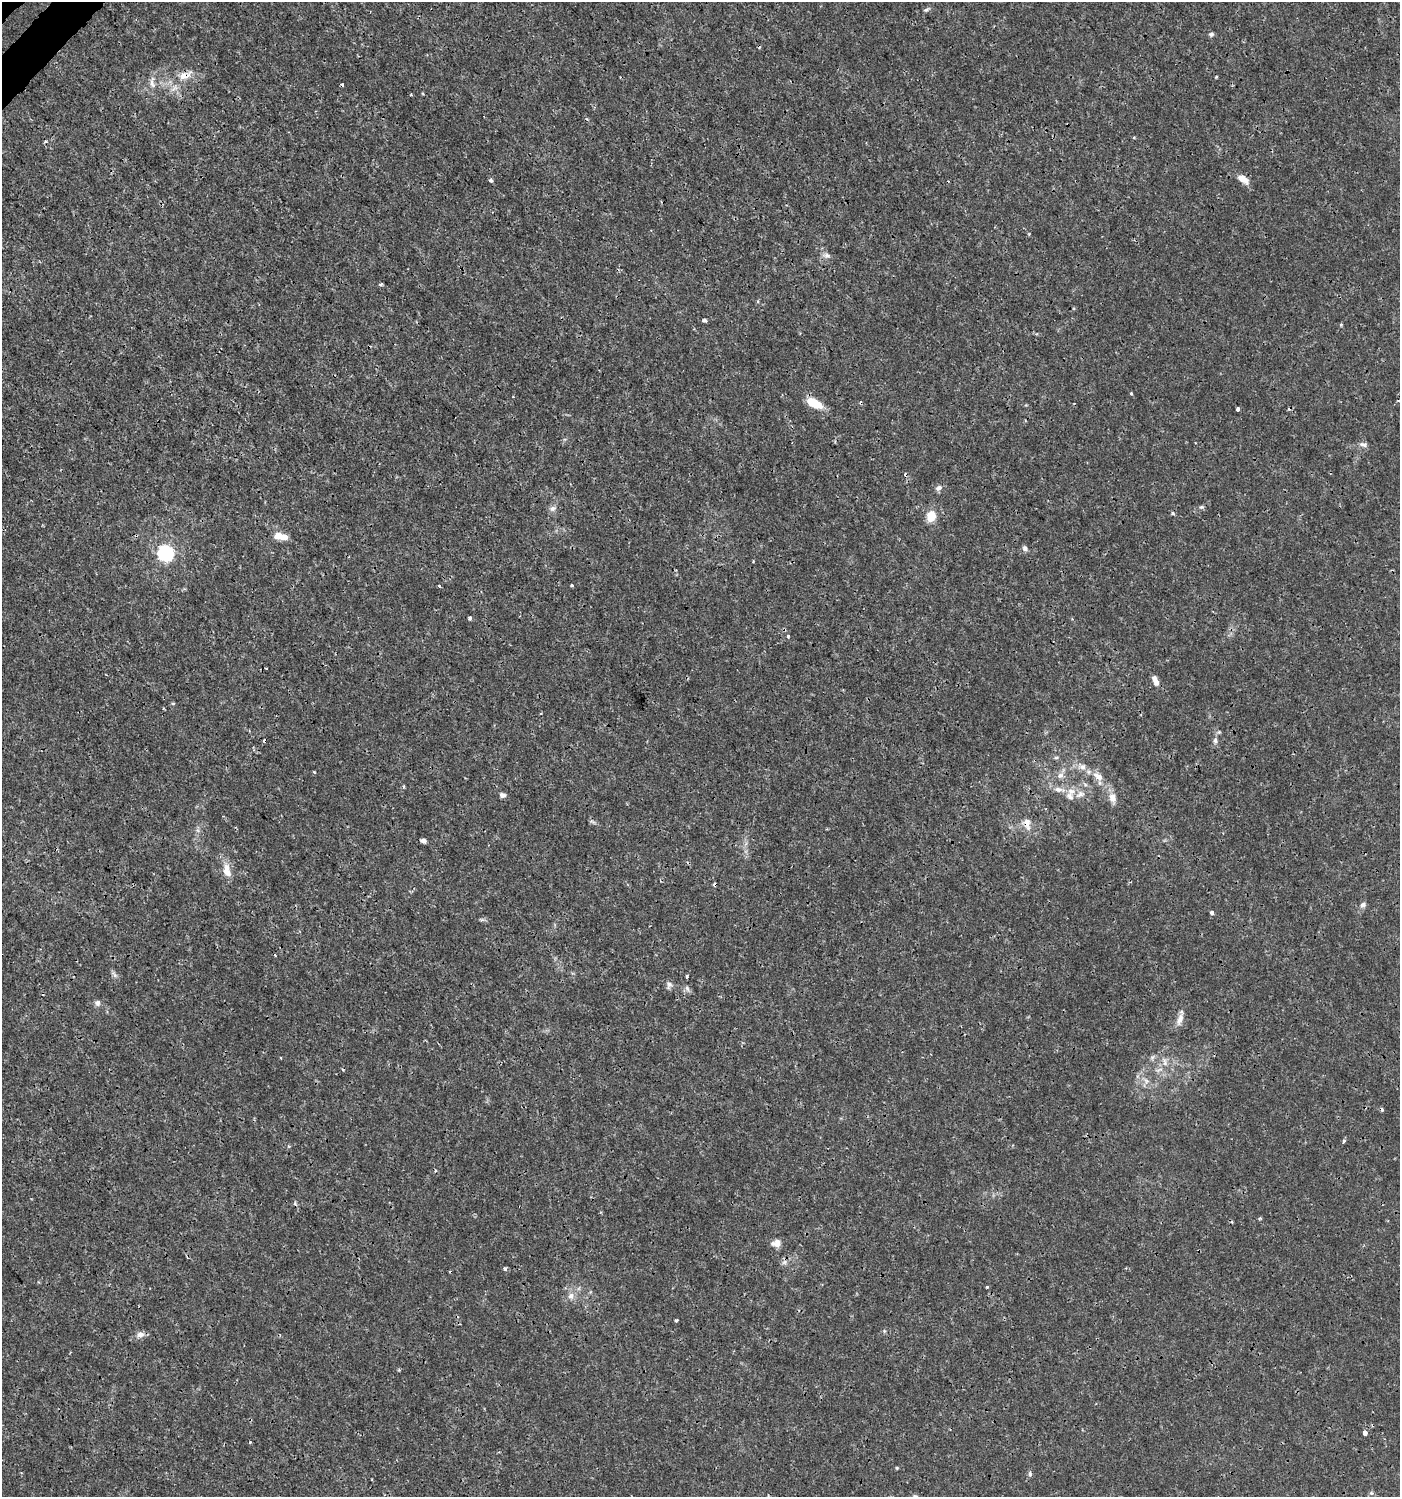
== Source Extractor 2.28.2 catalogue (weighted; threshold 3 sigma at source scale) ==
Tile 11 of 4 x 4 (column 3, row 3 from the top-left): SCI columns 2997-4394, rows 1545-3039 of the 6057 x 6072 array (HDU 1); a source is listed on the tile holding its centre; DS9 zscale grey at full resolution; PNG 1402 x 1499 px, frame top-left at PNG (2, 2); no overlay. Shown black and unused: <1% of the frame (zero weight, under 3 of 4 exposures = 5% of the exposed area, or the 3 px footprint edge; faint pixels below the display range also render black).
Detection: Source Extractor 2.28.2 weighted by HDU 2 'WHT'; one run over the whole footprint, this tile lists its part. Background 0.00101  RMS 7.8e-04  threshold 0.0035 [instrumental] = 3 sigma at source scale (4.5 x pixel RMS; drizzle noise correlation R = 1.50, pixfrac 1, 0.0396/0.0396 arcsec/px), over >= 5 px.
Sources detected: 86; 1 inside a brighter object's white glare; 13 cosmic-ray / hot-pixel residue — not listed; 2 inside a brighter listed object's ellipse — not listed separately; the other 70 listed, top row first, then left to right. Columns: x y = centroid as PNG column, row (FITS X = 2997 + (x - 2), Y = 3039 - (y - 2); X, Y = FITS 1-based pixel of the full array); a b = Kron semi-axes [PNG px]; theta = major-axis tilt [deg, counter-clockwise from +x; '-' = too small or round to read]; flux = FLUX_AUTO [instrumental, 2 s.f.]
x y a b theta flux
926 10 8 4 21 0.15
1211 34 6 5 - 0.19
184 76 18 10 6 0.95
1216 77 3 3 - 0.085
152 84 15 6 -69 0.41
1134 137 4 3 - 0.083
1243 179 13 7 -36 0.88
491 180 4 3 - 0.29
827 255 10 7 -11 0.3
381 284 4 3 - 0.12
705 320 4 3 - 0.21
1131 393 3 3 - 0.19
513 396 3 2 - 0.057
814 403 17 8 -27 1.8
1238 409 4 3 - 0.3
1363 444 11 7 -11 0.3
938 488 10 7 35 0.28
1201 507 7 5 13 0.15
552 508 9 7 42 0.31
1173 513 5 4 - 0.12
931 516 10 8 70 1.4
278 536 8 7 - 0.88
1025 548 8 6 -60 0.21
165 553 7 7 - 21
572 585 3 3 - 0.16
439 586 4 3 - 0.11
470 618 3 3 - 0.36
788 636 4 4 - 0.092
1155 681 12 6 -68 0.5
173 703 6 4 0 0.087
1219 732 5 5 - 0.11
1215 740 9 6 -87 0.27
1056 758 6 4 0 0.12
1082 767 10 9 - 0.49
314 772 4 3 - 0.074
1060 775 9 8 - 0.37
1098 776 16 9 -36 0.78
403 786 4 3 - 0.12
1058 789 16 6 -11 0.58
1071 791 12 8 5 0.66
503 795 7 5 -5 0.29
1112 798 13 9 -69 0.65
1027 824 18 11 -76 0.83
423 841 6 5 - 0.24
227 871 18 9 -80 0.93
1363 905 9 7 33 0.26
1212 913 4 3 - 0.54
114 974 12 4 -54 0.22
687 976 3 3 - 0.14
669 985 9 7 75 0.27
687 988 8 5 -54 0.22
97 1003 9 7 -75 0.26
1180 1019 17 8 69 0.58
1165 1062 12 6 -79 0.39
1147 1081 7 6 - 0.27
1344 1141 4 3 - 0.17
1260 1218 5 4 - 0.098
776 1243 12 9 9 0.51
784 1262 8 5 45 0.22
505 1269 5 5 - 0.16
987 1287 3 3 - 0.086
571 1296 10 8 78 0.43
676 1321 4 3 - 0.098
884 1331 5 4 - 0.1
140 1334 11 8 3 0.4
1365 1433 4 4 - 0.59
250 1442 3 3 - 0.078
897 1468 4 4 - 0.08
1030 1474 7 5 -89 0.17
1371 1493 6 5 - 0.15
Overlapping masked pixels (flux is a lower limit): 2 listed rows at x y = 184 76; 1027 824